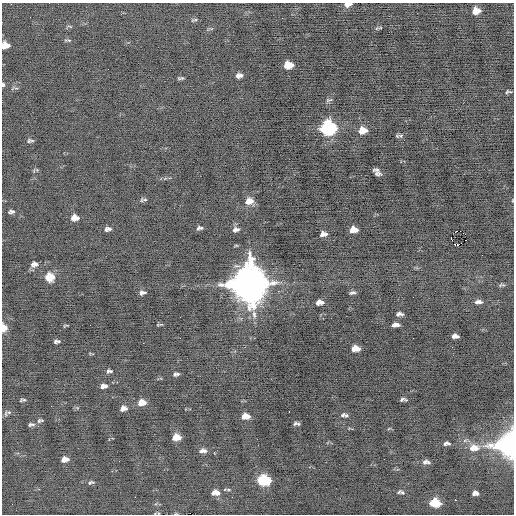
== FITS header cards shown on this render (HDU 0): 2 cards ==
NAXIS1  =                  512 / Axis length
NAXIS2  =                  512 / Axis length

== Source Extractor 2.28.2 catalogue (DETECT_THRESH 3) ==
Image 512 x 512 px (HDU 0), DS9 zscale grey, 1 PNG px = 1 image px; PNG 516 x 516 px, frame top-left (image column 1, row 512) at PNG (2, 3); no overlay
Background -0.162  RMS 0.67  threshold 2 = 3 sigma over >= 5 px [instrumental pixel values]
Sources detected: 91; all 91 listed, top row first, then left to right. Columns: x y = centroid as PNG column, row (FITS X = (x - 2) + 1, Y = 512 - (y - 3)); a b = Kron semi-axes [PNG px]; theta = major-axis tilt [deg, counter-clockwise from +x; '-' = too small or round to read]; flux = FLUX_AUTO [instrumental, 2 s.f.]
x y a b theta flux
348 4 8 4 10 240
476 11 7 6 - 510
194 20 9 3 18 65
70 26 8 3 -13 54
380 28 7 4 18 55
68 40 11 3 -1 60
7 45 6 3 43 230
4 46 7 4 72 330
288 65 7 6 - 890
239 75 7 4 7 190
181 78 8 3 10 71
3 85 4 3 - 120
508 92 7 3 9 76
329 100 10 4 16 78
328 128 9 8 - 7500
362 130 8 6 9 640
397 136 7 5 17 63
29 141 8 5 59 94
377 170 9 4 -2 92
377 173 8 5 -19 120
145 200 9 4 0 76
249 201 9 7 11 400
11 212 8 4 6 100
75 218 7 6 - 370
200 228 6 3 8 100
108 229 8 5 8 140
236 230 8 5 13 160
352 230 7 5 74 370
355 230 5 4 - 230
456 231 2 2 - 200
323 234 7 4 5 240
451 238 4 3 - 420
465 240 2 2 - 67
458 245 3 2 - 24000
482 255 2 2 - 21
34 264 10 7 4 200
50 277 8 7 - 900
249 284 13 13 - 130000
502 285 9 4 5 79
142 293 7 4 4 130
352 293 8 4 12 98
319 302 7 4 4 340
478 302 9 5 1 170
254 314 11 5 -81 180
399 314 7 4 3 150
161 324 7 3 6 52
65 325 5 2 - 43
395 325 7 4 3 220
4 328 7 5 -83 540
455 336 7 4 -4 170
55 341 5 4 - 74
59 341 5 4 - 62
143 343 2 2 - 110
356 349 8 5 0 510
109 371 7 5 2 100
176 374 6 3 10 110
104 386 7 5 10 210
24 400 6 4 -5 65
403 400 7 3 -4 99
142 402 8 6 8 490
123 408 7 5 9 240
289 411 3 2 - 68
6 414 9 4 87 78
343 415 7 5 36 92
245 416 8 5 2 440
346 416 5 5 - 66
40 420 8 5 14 86
295 423 6 4 52 72
31 424 8 4 8 100
298 424 6 5 - 63
176 437 7 5 4 660
465 440 6 4 19 80
447 443 7 4 2 120
510 445 15 13 6 13000
474 448 13 9 0 520
203 451 8 5 3 190
214 452 3 2 - 48
65 459 7 5 9 320
425 462 7 6 - 130
428 463 6 5 - 71
264 480 9 7 -7 3400
91 482 9 5 13 90
228 489 6 4 0 59
215 493 9 6 -4 340
402 493 8 5 -20 100
475 493 6 4 -4 170
232 497 2 2 - 27
455 500 2 2 - 320
435 503 8 6 -7 1400
158 513 5 3 - 34
176 514 6 3 8 43
At the frame edge (FLAGS 8, measured only in part): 6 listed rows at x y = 348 4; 3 85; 4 328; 510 445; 158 513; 176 514